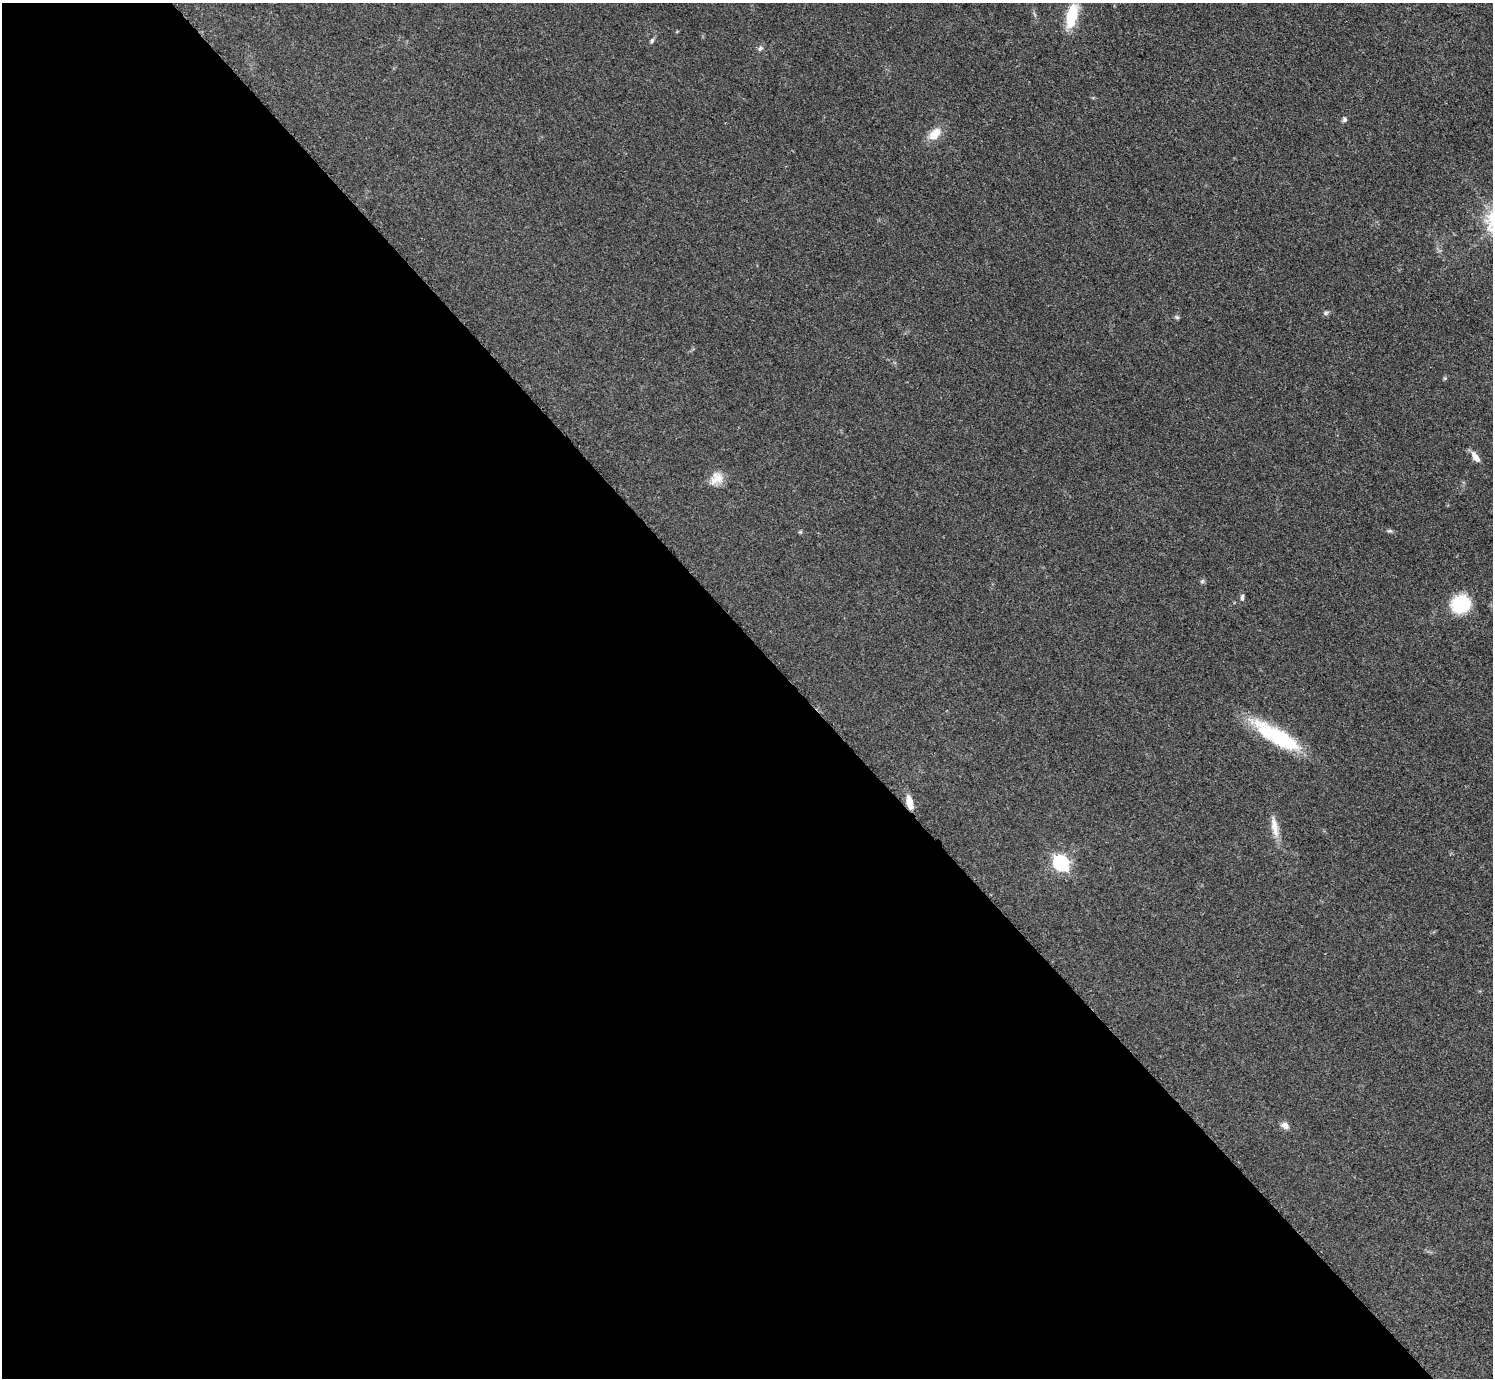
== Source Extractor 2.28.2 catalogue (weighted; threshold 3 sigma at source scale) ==
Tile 9 of 4 x 4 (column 1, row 3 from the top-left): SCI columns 8-1498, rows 1687-3062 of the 5984 x 5981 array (HDU 1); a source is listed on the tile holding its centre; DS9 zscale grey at full resolution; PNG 1495 x 1380 px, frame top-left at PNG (2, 3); no overlay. Shown black and unused: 53% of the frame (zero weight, under 3 of 5 exposures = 1% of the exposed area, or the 3 px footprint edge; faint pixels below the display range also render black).
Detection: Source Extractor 2.28.2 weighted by HDU 2 'WHT'; one run over the whole footprint, this tile lists its part. Background 0.0959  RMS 0.0067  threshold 0.0301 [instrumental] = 3 sigma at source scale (4.5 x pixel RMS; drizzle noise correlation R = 1.50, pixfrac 1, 0.05/0.05 arcsec/px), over >= 5 px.
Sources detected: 18; all 18 listed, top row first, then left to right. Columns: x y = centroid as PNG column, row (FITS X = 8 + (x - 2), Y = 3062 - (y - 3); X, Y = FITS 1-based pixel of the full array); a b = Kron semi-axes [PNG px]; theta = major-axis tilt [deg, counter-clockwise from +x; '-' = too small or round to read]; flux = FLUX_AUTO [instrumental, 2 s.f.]
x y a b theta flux
1072 16 25 11 77 22
652 40 7 5 73 1.3
760 48 7 5 47 1.5
1344 119 7 6 - 1.5
935 134 17 10 43 9.5
1326 313 8 5 29 1.4
1177 317 6 5 - 1.1
1476 457 15 7 -55 5
716 478 18 15 42 8.2
1390 531 8 4 7 1.2
1202 581 6 5 - 1.1
1242 597 9 5 84 1.6
1461 604 18 16 30 35
1276 736 59 16 -31 51
909 802 14 7 -76 7.8
1274 827 30 8 -79 7.7
1061 863 7 6 - 170
1285 1125 9 7 -31 3.7